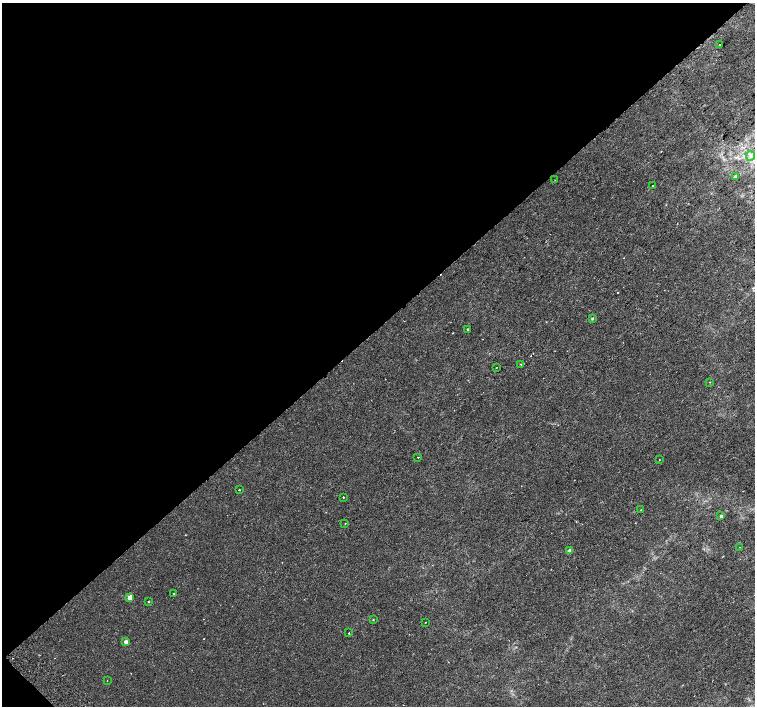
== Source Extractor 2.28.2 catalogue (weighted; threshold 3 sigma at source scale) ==
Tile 5 of 4 x 4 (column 1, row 2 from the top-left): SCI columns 45-1549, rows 3013-4419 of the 6117 x 6089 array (HDU 1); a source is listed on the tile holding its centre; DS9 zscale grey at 2 x 2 block average (1 PNG px = mean of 2 x 2 image px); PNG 757 x 708 px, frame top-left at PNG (2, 3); each listed source drawn as its Kron ellipse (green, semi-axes under 4 px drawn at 4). Shown black and unused: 47% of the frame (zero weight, under 2 of 3 exposures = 3% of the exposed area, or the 3 px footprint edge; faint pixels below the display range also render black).
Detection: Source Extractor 2.28.2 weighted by HDU 2 'WHT'; one run over the whole footprint, this tile lists its part. Background 0.00197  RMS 0.0023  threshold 0.0104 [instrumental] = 3 sigma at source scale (4.5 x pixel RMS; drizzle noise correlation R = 1.50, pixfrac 1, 0.0396/0.0396 arcsec/px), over >= 5 px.
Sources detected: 31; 4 cosmic-ray / hot-pixel residue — neither listed nor drawn; the other 27 listed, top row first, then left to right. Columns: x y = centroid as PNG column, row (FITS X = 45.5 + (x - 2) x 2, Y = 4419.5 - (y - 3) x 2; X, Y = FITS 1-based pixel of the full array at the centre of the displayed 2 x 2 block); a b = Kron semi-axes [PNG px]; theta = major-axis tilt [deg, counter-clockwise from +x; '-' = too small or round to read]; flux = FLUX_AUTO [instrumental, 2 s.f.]
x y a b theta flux
719 45 2 2 - 0.81
750 156 5 3 - 1.2
735 176 3 2 - 0.98
555 180 2 2 - 0.18
653 185 2 2 - 0.28
592 318 3 2 - 0.54
468 329 2 2 - 0.81
521 364 2 2 - 1
496 368 2 2 - 0.19
709 382 2 2 - 0.28
418 457 2 2 - 0.6
659 460 2 2 - 0.19
239 490 2 2 - 0.41
343 497 2 2 - 0.49
641 509 2 2 - 0.18
721 516 2 2 - 1.9
345 524 2 2 - 0.23
739 547 2 2 - 0.27
569 551 3 2 - 3.1
173 594 2 2 - 0.62
130 597 3 3 - 6.6
148 602 2 2 - 0.38
373 620 3 2 - 0.32
426 622 2 2 - 0.24
349 633 2 2 - 0.88
126 642 2 2 - 2.7
107 680 2 2 - 0.15
Diffuse or blended objects may show on this block-average render without a row.